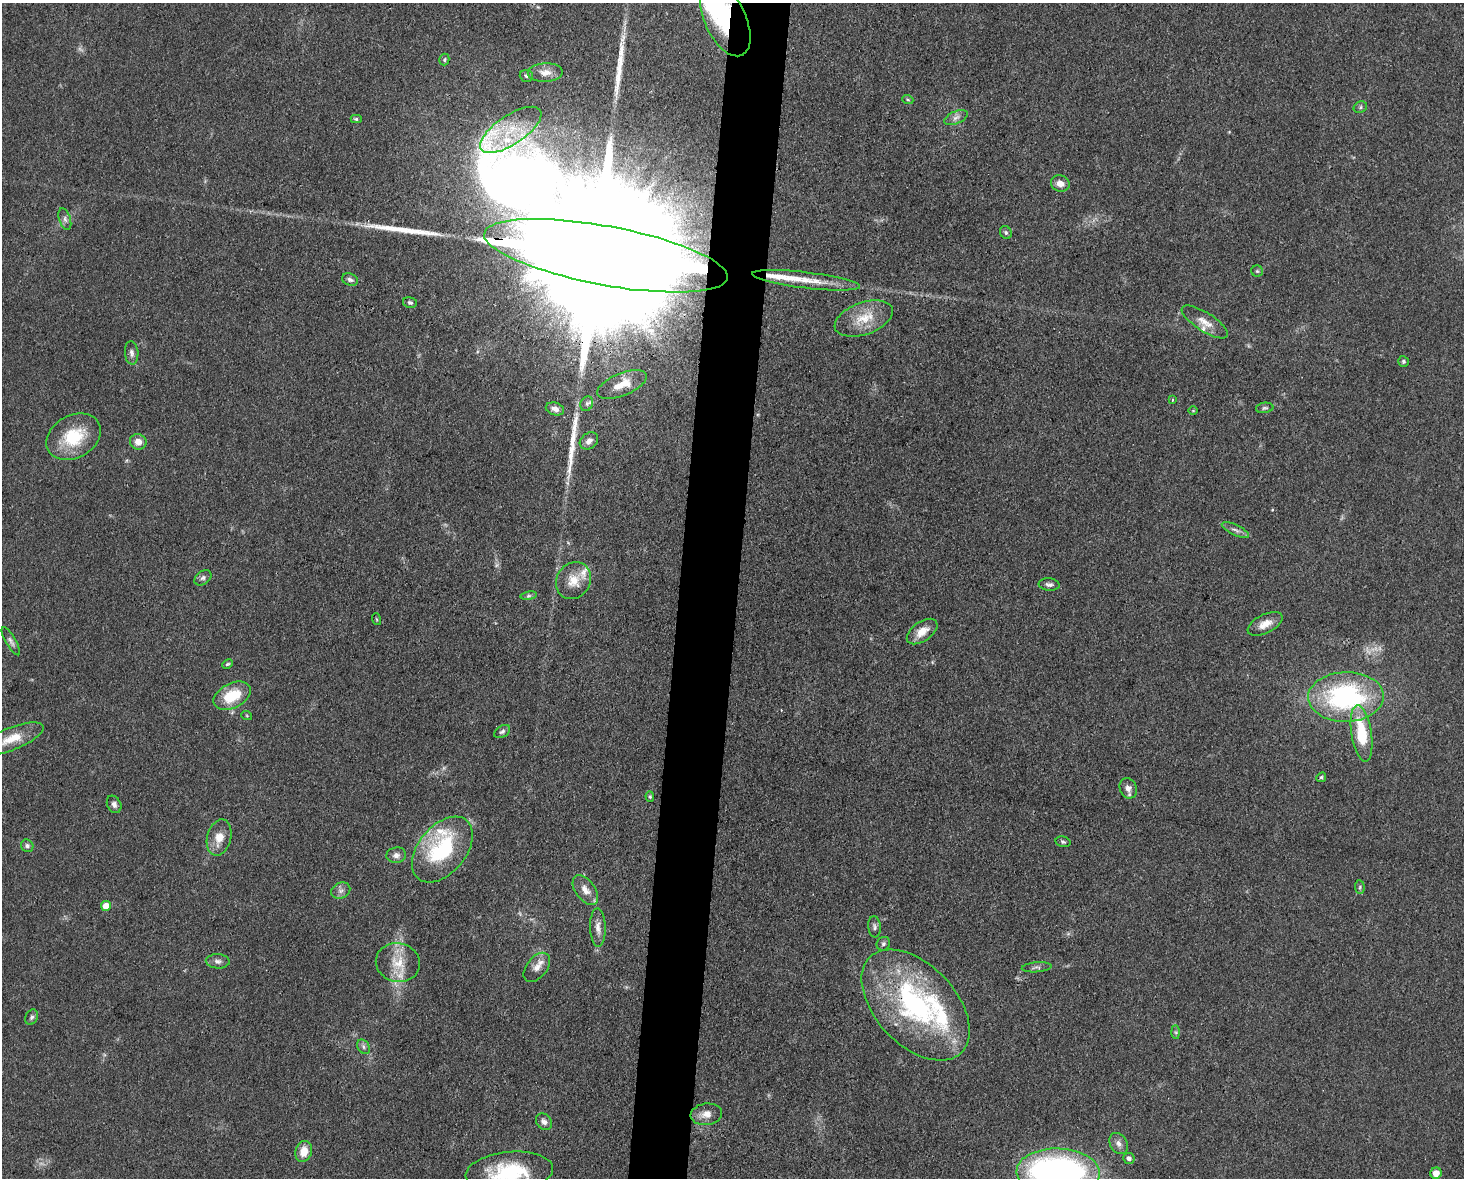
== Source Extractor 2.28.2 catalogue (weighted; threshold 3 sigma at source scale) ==
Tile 5 of 3 x 4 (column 2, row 2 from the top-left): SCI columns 1690-3151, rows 2353-3528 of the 4727 x 4704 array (HDU 1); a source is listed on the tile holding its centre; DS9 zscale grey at full resolution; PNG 1466 x 1180 px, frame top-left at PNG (2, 3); each listed source drawn as its Kron ellipse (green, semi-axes under 4 px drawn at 4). Shown black and unused: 4% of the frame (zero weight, under 3 of 4 exposures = <1% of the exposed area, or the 3 px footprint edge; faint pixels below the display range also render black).
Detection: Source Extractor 2.28.2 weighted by HDU 2 'WHT'; one run over the whole footprint, this tile lists its part. Background 0.0756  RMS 0.0062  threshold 0.028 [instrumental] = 3 sigma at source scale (4.5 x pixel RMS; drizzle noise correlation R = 1.50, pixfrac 1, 0.05/0.05 arcsec/px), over >= 5 px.
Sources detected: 97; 6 too faint to see at this stretch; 2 inside a brighter object's white glare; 4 long thin detections or spike segments (spike, bleed or trail) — neither listed nor drawn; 7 inside a brighter listed object's ellipse — not listed separately; the other 78 listed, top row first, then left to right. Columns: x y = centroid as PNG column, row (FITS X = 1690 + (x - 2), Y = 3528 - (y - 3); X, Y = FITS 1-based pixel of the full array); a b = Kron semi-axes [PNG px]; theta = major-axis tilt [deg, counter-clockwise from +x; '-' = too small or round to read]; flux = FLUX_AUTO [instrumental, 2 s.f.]
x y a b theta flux
725 19 40 20 -65 83
444 60 6 5 - 1.1
545 72 17 9 2 6.3
526 76 7 6 - 1.4
908 100 6 3 -19 0.87
1360 107 7 5 24 1.3
956 118 12 6 23 3
356 119 5 4 - 1.1
511 130 35 14 34 22
1060 184 9 8 - 5.1
65 219 11 5 -72 2.3
1006 233 7 5 -58 1.3
606 256 124 29 -11 110000
1257 271 6 5 - 1.1
350 280 8 5 -19 2.1
806 280 54 8 -7 17
410 303 7 5 -10 1.4
864 318 30 16 20 17
1205 322 26 9 -33 7.7
132 353 11 6 -85 2.7
1403 361 5 5 - 1.2
622 384 26 11 22 12
1172 400 3 3 - 0.8
587 404 8 6 66 1.8
1265 408 9 5 7 1.4
555 409 9 6 -18 3.7
1193 411 5 3 - 0.56
74 437 29 21 28 28
589 441 10 7 37 3.3
138 442 8 7 - 5
1235 530 15 5 -25 2.7
203 578 9 6 36 1.9
573 581 19 16 56 11
1049 584 10 6 -6 2.4
529 596 8 4 8 1.1
376 619 6 4 -70 0.66
1265 624 19 9 27 7
922 632 17 9 35 7.9
11 641 16 5 -59 2.3
227 664 6 3 26 0.89
232 696 20 12 27 21
1346 697 38 25 1 110
247 716 5 3 - 0.6
502 732 9 5 32 1.5
1362 733 28 10 -81 28
12 739 34 11 22 14
1321 777 5 4 - 0.93
1128 788 10 8 -69 3.4
650 797 5 4 - 0.84
114 804 9 6 -62 2.4
219 838 18 12 75 9.4
1063 842 7 5 -15 1.3
27 846 6 6 - 1.7
442 849 38 23 50 57
396 855 10 7 8 3.3
1360 887 7 5 -85 1.1
341 890 10 7 24 2.9
585 890 17 9 -54 6.3
106 906 5 5 - 9.1
598 927 19 8 -88 5.1
874 927 10 6 -84 1.9
883 944 7 6 - 1.6
218 961 12 7 -3 2.7
398 963 22 19 -14 15
537 967 17 10 51 5.4
1037 967 15 5 4 2.1
916 1005 66 40 -47 120
32 1017 8 6 66 1.6
1176 1032 7 4 -89 1.2
363 1047 8 5 -59 1.7
706 1114 16 10 8 6.4
544 1122 9 7 -52 2.8
1119 1144 11 8 -60 3.4
304 1151 11 8 73 9
1129 1158 5 5 - 2.4
509 1172 44 20 6 47
1058 1172 42 24 -2 260
1436 1173 6 5 - 5.1
Overlapping masked pixels (flux is a lower limit): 4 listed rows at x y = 725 19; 606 256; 1346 697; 916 1005
Isophote crosses this tile's border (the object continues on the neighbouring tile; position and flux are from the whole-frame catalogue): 4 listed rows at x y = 725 19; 12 739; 509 1172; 1058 1172